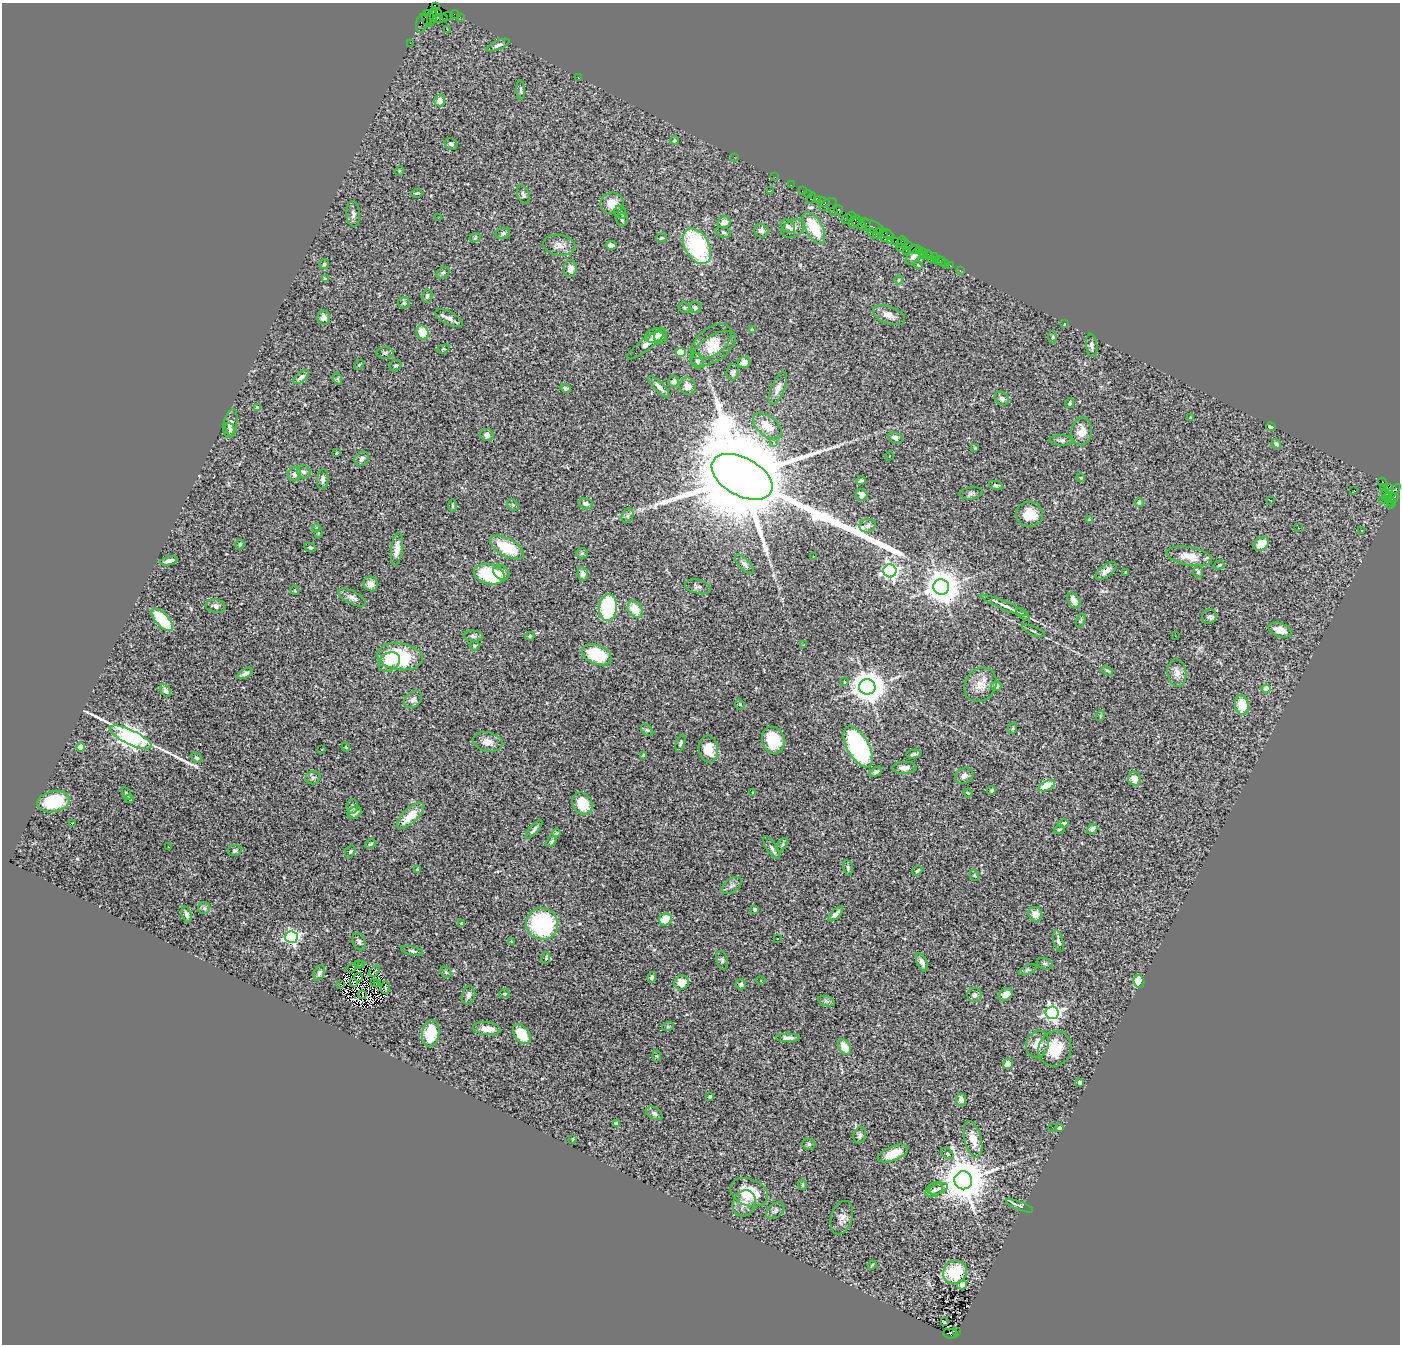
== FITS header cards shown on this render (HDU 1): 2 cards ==
NAXIS1  =                 1398
NAXIS2  =                 1342

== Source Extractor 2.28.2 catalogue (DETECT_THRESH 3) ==
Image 1398 x 1342 px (HDU 1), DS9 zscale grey, 1 PNG px = 1 image px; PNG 1402 x 1346 px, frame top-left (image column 1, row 1342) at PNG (2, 3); each listed source drawn as its Kron ellipse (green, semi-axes under 4 px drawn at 4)
Background 4.53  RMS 0.099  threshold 0.296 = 3 sigma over >= 5 px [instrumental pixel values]
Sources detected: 354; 1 with non-positive FLUX_AUTO (blend fragments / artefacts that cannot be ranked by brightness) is neither listed nor drawn; the other 353 listed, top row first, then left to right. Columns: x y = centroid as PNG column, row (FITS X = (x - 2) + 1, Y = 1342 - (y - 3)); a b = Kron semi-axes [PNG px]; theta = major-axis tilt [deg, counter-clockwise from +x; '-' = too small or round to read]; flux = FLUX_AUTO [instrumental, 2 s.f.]
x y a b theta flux
435 6 4 3 - 79
437 13 5 3 - 330
428 14 4 2 - 53
455 14 4 2 - 120
448 16 5 3 - 300
432 17 10 4 76 1200
460 17 2 2 - 49
436 18 3 2 - 520
440 18 7 4 6 870
427 20 6 3 -67 430
422 23 9 5 75 420
447 30 3 2 - 4.3
410 43 2 2 - 47
498 45 12 4 23 22
578 77 3 2 - 49
521 90 10 3 -87 11
440 100 6 5 - 52
675 140 4 4 - 9.1
451 144 7 5 -34 18
734 157 2 2 - 74
399 171 5 3 - 6
775 177 2 2 - 84
791 185 2 2 - 55
770 191 3 2 - 5.4
802 191 2 2 - 95
417 193 5 3 - 8.9
808 194 4 2 - 50
523 195 10 6 -68 17
811 198 6 3 56 510
817 199 4 2 - 180
824 202 6 3 -26 230
612 203 11 10 - 77
828 204 9 5 26 210
839 210 4 3 - 170
833 211 3 2 - 200
620 212 7 5 -55 17
353 214 13 6 -86 28
851 217 4 3 - 180
438 218 2 2 - 58
846 219 5 3 - 150
622 220 6 5 - 12
855 221 7 4 58 930
724 222 6 6 - 41
865 223 6 2 -20 170
859 224 9 4 -36 610
788 226 8 5 -39 22
873 227 12 5 -22 1200
814 228 17 8 -61 290
793 229 12 8 29 35
761 231 7 6 - 28
723 232 8 5 -18 13
503 233 7 5 12 15
873 234 6 3 -38 600
877 234 5 3 - 360
887 234 8 3 -30 340
884 236 5 3 - 290
475 238 6 3 19 6.8
661 238 5 4 - 8.6
891 240 2 2 - 52
895 241 2 2 - 130
901 242 6 2 65 200
904 242 4 3 - 91
559 245 16 10 -8 53
611 245 5 4 - 27
697 246 19 12 -61 830
909 246 4 2 - 100
900 248 4 2 - 270
914 250 6 2 21 310
920 250 4 3 - 190
906 251 3 2 - 440
923 252 3 2 - 290
928 254 5 3 - 250
924 255 4 3 - 220
913 256 10 5 46 180
934 257 3 2 - 35
932 259 3 2 - 38
936 261 3 2 - 34
941 261 5 3 - 220
946 263 3 2 - 49
324 264 5 4 - 12
918 265 4 3 - 7
950 266 3 2 - 94
570 268 8 6 87 27
960 271 3 2 - 59
443 273 7 5 36 13
325 279 3 3 - 12
899 280 5 4 - 8.1
427 296 7 5 80 15
404 303 5 5 - 12
695 307 6 5 - 14
684 308 6 5 - 11
889 315 17 8 -21 60
324 317 7 6 - 31
449 318 15 6 -26 32
1065 324 3 2 - 4.4
752 330 4 3 - 13
423 333 7 6 - 150
656 335 10 7 15 44
1053 337 6 4 88 8.8
661 338 7 6 - 32
711 342 23 13 37 92
646 344 24 6 37 52
1092 345 12 5 -82 24
443 349 6 4 18 7
713 349 25 12 34 100
681 352 5 4 - 270
385 353 8 5 2 14
697 361 8 6 -77 20
744 363 6 5 - 28
359 365 6 3 46 7.2
395 366 6 5 - 11
733 372 8 6 78 19
301 377 9 5 37 23
338 379 6 4 -71 10
674 381 6 5 - 29
688 386 9 8 - 36
659 387 14 5 -46 35
565 388 5 3 - 16
778 388 17 6 67 38
1002 398 8 6 -41 25
1070 403 5 4 - 17
257 408 4 4 - 33
1190 417 4 3 - 6.5
230 423 14 6 76 41
767 426 17 9 -39 100
1271 427 5 4 - 25
230 430 7 4 -71 16
1082 431 14 10 86 76
487 435 7 6 - 29
895 438 7 5 -22 30
1061 440 12 5 -1 18
773 442 4 3 - 28
1276 444 5 4 - 11
975 448 3 3 - 8.1
336 453 3 2 - 4.7
889 456 4 3 - 3.9
362 459 8 6 46 25
304 472 7 6 - 18
294 474 7 6 - 27
742 477 33 19 -29 170000
1081 478 4 3 - 8.3
323 479 10 5 85 25
861 481 5 3 - 12
1382 482 4 3 - 2500
996 485 7 4 -11 12
1383 487 2 2 - 36
1389 489 4 3 - 890
1354 491 3 2 - 7
971 493 11 6 8 17
1392 493 11 4 44 890
1385 494 3 3 - 150
862 495 6 5 - 28
1394 497 4 4 - 860
1270 500 3 2 - 8.4
1382 500 2 2 - 120
1391 501 6 4 -46 480
1139 503 4 4 - 11
586 504 7 5 -15 21
513 505 6 5 - 9.2
453 506 6 3 -89 8.2
1390 506 3 2 - 110
1030 514 13 12 - 120
628 516 7 5 61 14
1089 520 3 3 - 12
867 526 8 6 23 22
316 528 4 4 - 7.3
1298 528 3 2 - 9.7
1362 531 3 3 - 11
318 533 3 3 - 5
240 544 5 4 - 9.8
1261 544 8 6 36 84
310 547 6 4 -25 11
507 547 19 9 -28 250
397 549 17 5 82 64
582 553 5 5 - 10
813 556 3 2 - 7.7
1189 556 23 9 -10 100
169 561 9 3 13 32
744 564 12 5 -46 23
1219 565 6 4 19 9.6
890 571 6 6 - 2400
1106 571 12 5 38 36
501 572 8 7 - 36
1125 572 3 2 - 4.7
1198 572 6 5 - 12
489 574 16 10 -14 440
583 574 7 5 -82 30
370 584 7 7 - 44
698 587 13 6 -12 22
941 587 8 7 - 15000
295 590 5 3 - 5.9
352 597 15 6 -27 33
1074 601 9 5 -61 45
1004 605 26 4 -23 39
215 606 10 6 -11 25
608 608 13 9 83 590
635 609 9 7 -60 110
1023 614 8 3 -45 10
1209 617 8 7 - 18
162 620 14 6 -48 290
1081 621 7 4 70 9.4
1280 630 12 7 -18 56
1033 631 12 2 -23 11
473 636 10 5 -7 19
530 636 4 3 - 7.2
1175 636 2 2 - 4.1
804 645 3 2 - 5.3
474 646 5 5 - 11
597 655 15 9 -23 360
400 657 23 13 -8 470
389 662 11 8 33 92
1107 670 6 3 -34 10
1177 673 14 9 -82 51
245 674 8 4 27 31
844 682 4 3 - 7.6
980 685 18 15 55 90
996 686 5 5 - 29
867 687 8 8 - 13000
1266 689 4 4 - 160
166 690 7 5 -60 19
413 699 10 7 42 33
740 704 5 4 - 10
1242 705 10 7 -79 120
1100 716 5 3 - 7.4
1013 728 6 4 71 7.5
647 730 7 4 -43 10
131 737 23 7 -26 5800
773 740 14 11 -73 230
488 742 15 9 -12 56
680 743 9 4 69 14
81 747 4 4 - 150
346 747 5 4 - 7.9
858 747 23 11 -60 1300
322 749 3 2 - 7.7
708 749 13 9 -80 120
914 754 7 3 10 16
643 755 3 3 - 10
197 758 6 4 -43 13
904 768 12 6 2 44
876 772 6 4 28 16
964 776 9 7 27 28
313 778 7 6 - 16
1134 779 7 6 - 62
1047 786 9 4 24 190
992 790 4 3 - 13
753 792 3 2 - 3.6
968 793 4 3 - 6.1
127 794 7 4 -65 15
129 799 4 3 - 7.8
53 802 16 10 12 380
582 804 11 9 -59 150
352 806 7 5 85 16
355 812 7 5 33 29
410 816 17 7 43 140
72 824 3 2 - 45
1063 824 5 4 - 23
1059 829 5 3 - 8
1092 829 6 4 43 18
534 830 12 4 49 16
556 833 4 4 - 6.6
551 842 6 4 47 9.8
371 844 6 3 27 9.1
782 845 7 4 55 11
168 847 3 3 - 14
772 848 13 5 -57 21
235 851 7 5 7 16
350 852 6 5 - 10
848 868 8 4 -80 11
417 870 3 3 - 23
917 871 5 3 - 9.9
974 875 6 3 -70 5.1
732 885 11 7 35 24
204 908 6 6 - 14
755 909 4 3 - 20
186 914 8 5 -76 22
836 914 9 4 44 24
1035 914 7 6 - 51
666 919 7 6 - 150
462 923 3 3 - 18
542 924 16 15 - 840
291 937 6 6 - 1800
778 939 3 3 - 16
511 941 3 3 - 8.2
1058 941 11 5 -76 20
359 942 9 6 -71 17
412 951 11 4 -13 15
546 958 6 2 78 12
722 960 9 5 -79 16
922 962 9 5 -66 30
362 964 4 2 - 2.4
1045 964 8 5 -17 14
358 965 2 2 - 3.2
351 968 5 2 - 5.4
1028 970 9 4 21 12
374 971 7 2 48 5.2
446 972 6 5 - 10
319 973 8 5 66 17
358 977 4 2 - 4.9
652 977 5 4 - 19
761 980 4 3 - 5.3
353 982 4 3 - 11
1139 982 6 5 - 110
374 983 3 2 - 3.5
682 983 7 7 - 83
378 984 3 2 - 1.2
741 984 5 5 - 18
341 985 3 2 - 4.4
385 987 7 2 88 12
504 994 5 4 - 9.1
1006 994 8 5 34 45
362 995 4 2 - 4.3
469 995 9 6 76 27
974 995 7 7 - 21
827 1001 9 5 -14 17
1052 1013 6 6 - 2300
668 1026 6 4 18 8.9
487 1029 14 6 -6 68
431 1033 13 8 82 200
522 1034 11 7 -54 170
788 1038 12 4 1 28
1037 1044 14 11 66 77
844 1047 8 5 -62 110
1055 1049 18 16 65 190
656 1056 5 3 - 6.9
1008 1064 5 4 - 50
1080 1082 4 3 - 44
710 1096 4 3 - 7.1
961 1100 6 5 - 30
654 1113 9 6 -32 20
616 1123 4 3 - 11
1052 1127 3 2 - 8.2
1059 1128 3 3 - 24
860 1135 8 6 74 19
573 1139 3 2 - 5.2
973 1139 19 8 -76 86
809 1144 6 5 - 14
893 1154 16 7 21 130
947 1154 7 5 -34 16
963 1180 9 9 - 30000
802 1185 5 4 - 9.7
938 1189 10 5 19 23
934 1190 9 6 36 23
749 1192 19 13 -21 200
744 1203 13 11 64 62
1019 1206 14 4 -22 18
775 1210 10 6 40 21
842 1218 17 10 73 45
872 1265 5 3 - 6.3
955 1272 12 11 - 300
962 1285 5 4 - 29
944 1322 3 2 - 24
956 1331 3 2 - 440
950 1334 7 5 -5 970
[1 non-positive-flux detection neither listed nor drawn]